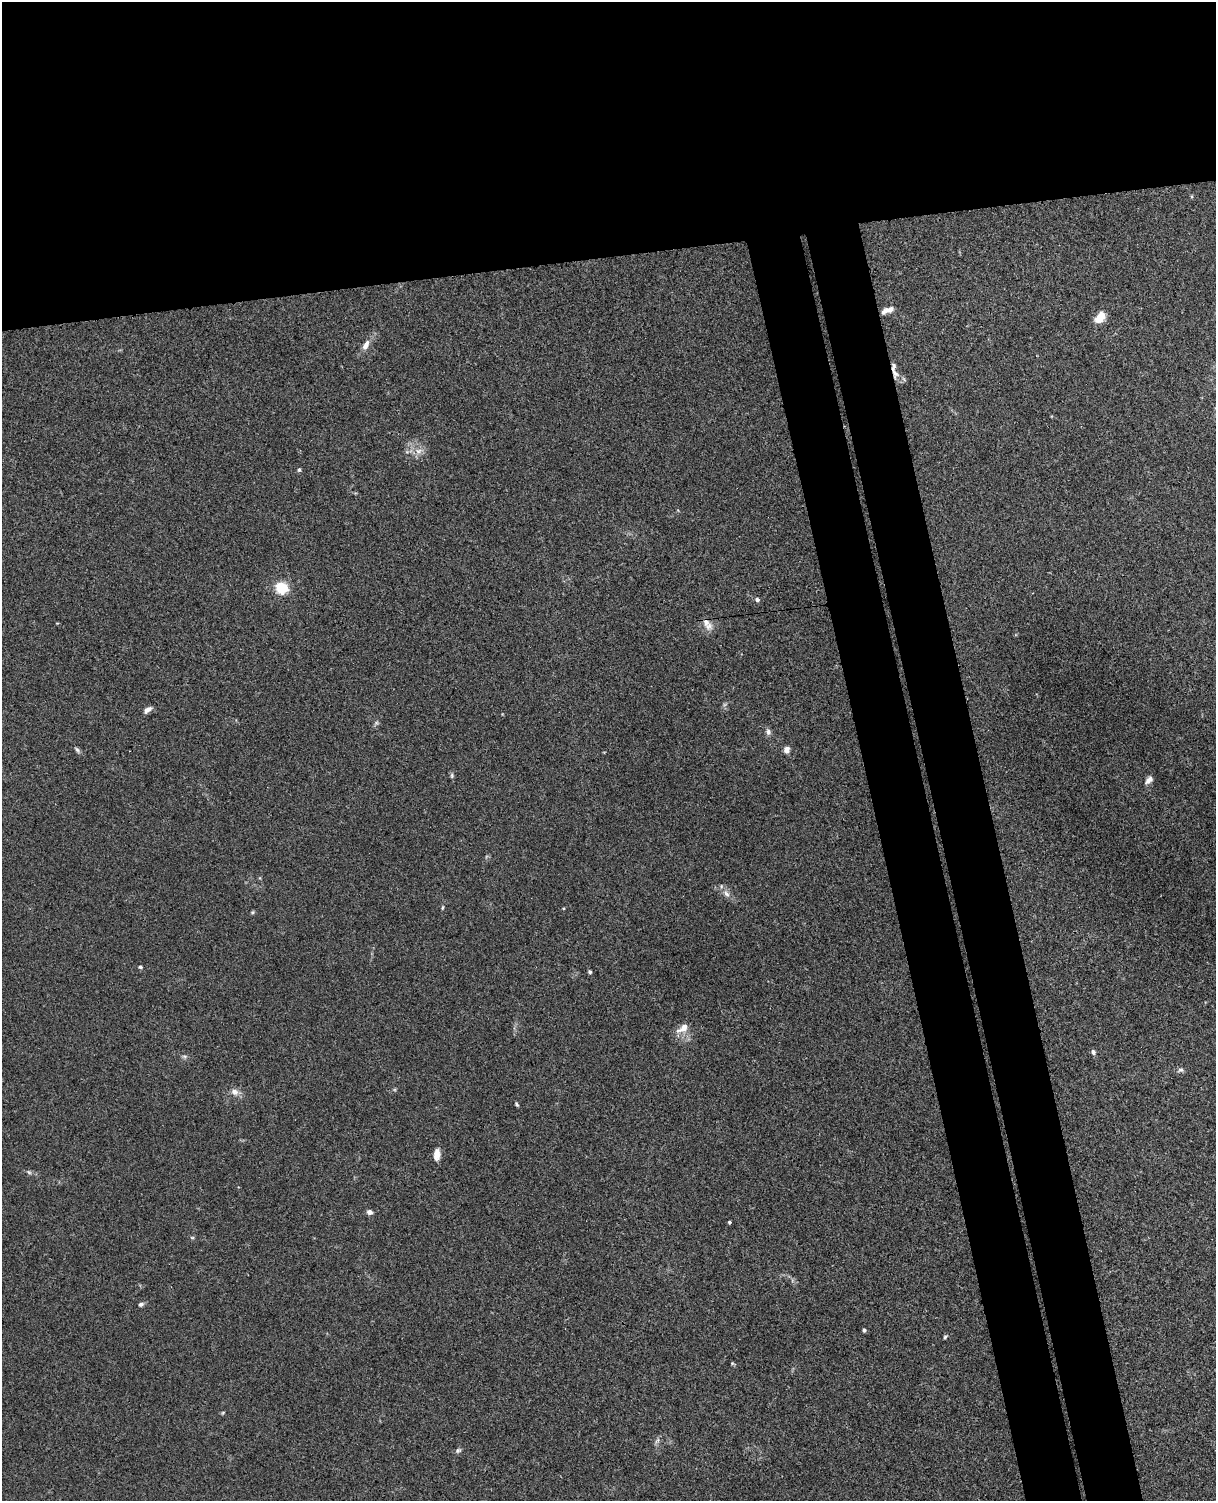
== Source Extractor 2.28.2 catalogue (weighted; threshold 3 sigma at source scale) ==
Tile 2 of 4 x 3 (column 2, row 1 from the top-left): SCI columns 1272-2485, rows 3148-4646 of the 4968 x 4908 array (HDU 1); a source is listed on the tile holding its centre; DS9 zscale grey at full resolution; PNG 1218 x 1503 px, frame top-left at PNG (2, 2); no overlay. Shown black and unused: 25% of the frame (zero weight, under 3 of 4 exposures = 5% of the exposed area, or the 3 px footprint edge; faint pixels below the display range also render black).
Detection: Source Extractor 2.28.2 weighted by HDU 2 'WHT'; one run over the whole footprint, this tile lists its part. Background 0.0381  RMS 0.0041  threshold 0.0187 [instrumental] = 3 sigma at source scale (4.5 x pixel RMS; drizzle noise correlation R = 1.50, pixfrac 1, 0.05/0.05 arcsec/px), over >= 5 px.
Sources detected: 38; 1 cosmic-ray / hot-pixel residue — not listed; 1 inside a brighter listed object's ellipse — not listed separately; the other 36 listed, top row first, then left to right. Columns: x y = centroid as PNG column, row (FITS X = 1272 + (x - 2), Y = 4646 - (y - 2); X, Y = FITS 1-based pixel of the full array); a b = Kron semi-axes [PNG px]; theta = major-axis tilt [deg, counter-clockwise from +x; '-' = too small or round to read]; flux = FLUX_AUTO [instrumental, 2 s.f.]
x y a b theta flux
889 309 11 7 24 2.4
1100 317 11 7 49 7.2
366 345 14 7 63 3
419 451 11 7 17 2.4
299 470 5 4 - 0.61
282 588 13 11 -23 9.7
757 600 5 5 - 1.1
706 622 13 9 -75 3
148 710 11 5 33 2.1
768 732 9 6 -78 1.4
77 749 8 5 -52 0.92
786 750 9 7 80 1.7
452 775 8 4 -90 0.75
1149 780 11 6 47 2
726 894 11 6 -46 1.9
443 908 6 3 80 0.5
252 912 6 4 30 0.55
140 967 5 4 - 0.62
590 972 4 4 - 0.6
683 1028 19 9 34 3.7
1093 1052 6 5 - 1.2
184 1056 8 4 -1 0.78
1180 1070 9 6 18 1.1
235 1092 11 9 -25 2.5
517 1104 6 3 -63 0.56
437 1154 14 7 85 3.1
29 1172 7 4 -44 0.68
369 1212 5 5 - 2.2
729 1222 3 3 - 0.59
192 1237 6 3 -19 0.47
141 1304 8 5 26 0.92
864 1330 4 3 - 0.92
945 1337 6 4 49 0.62
732 1363 6 4 -45 0.47
223 1413 5 4 - 0.45
458 1450 8 6 37 0.93
Overlapping masked pixels (flux is a lower limit): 1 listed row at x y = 706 622